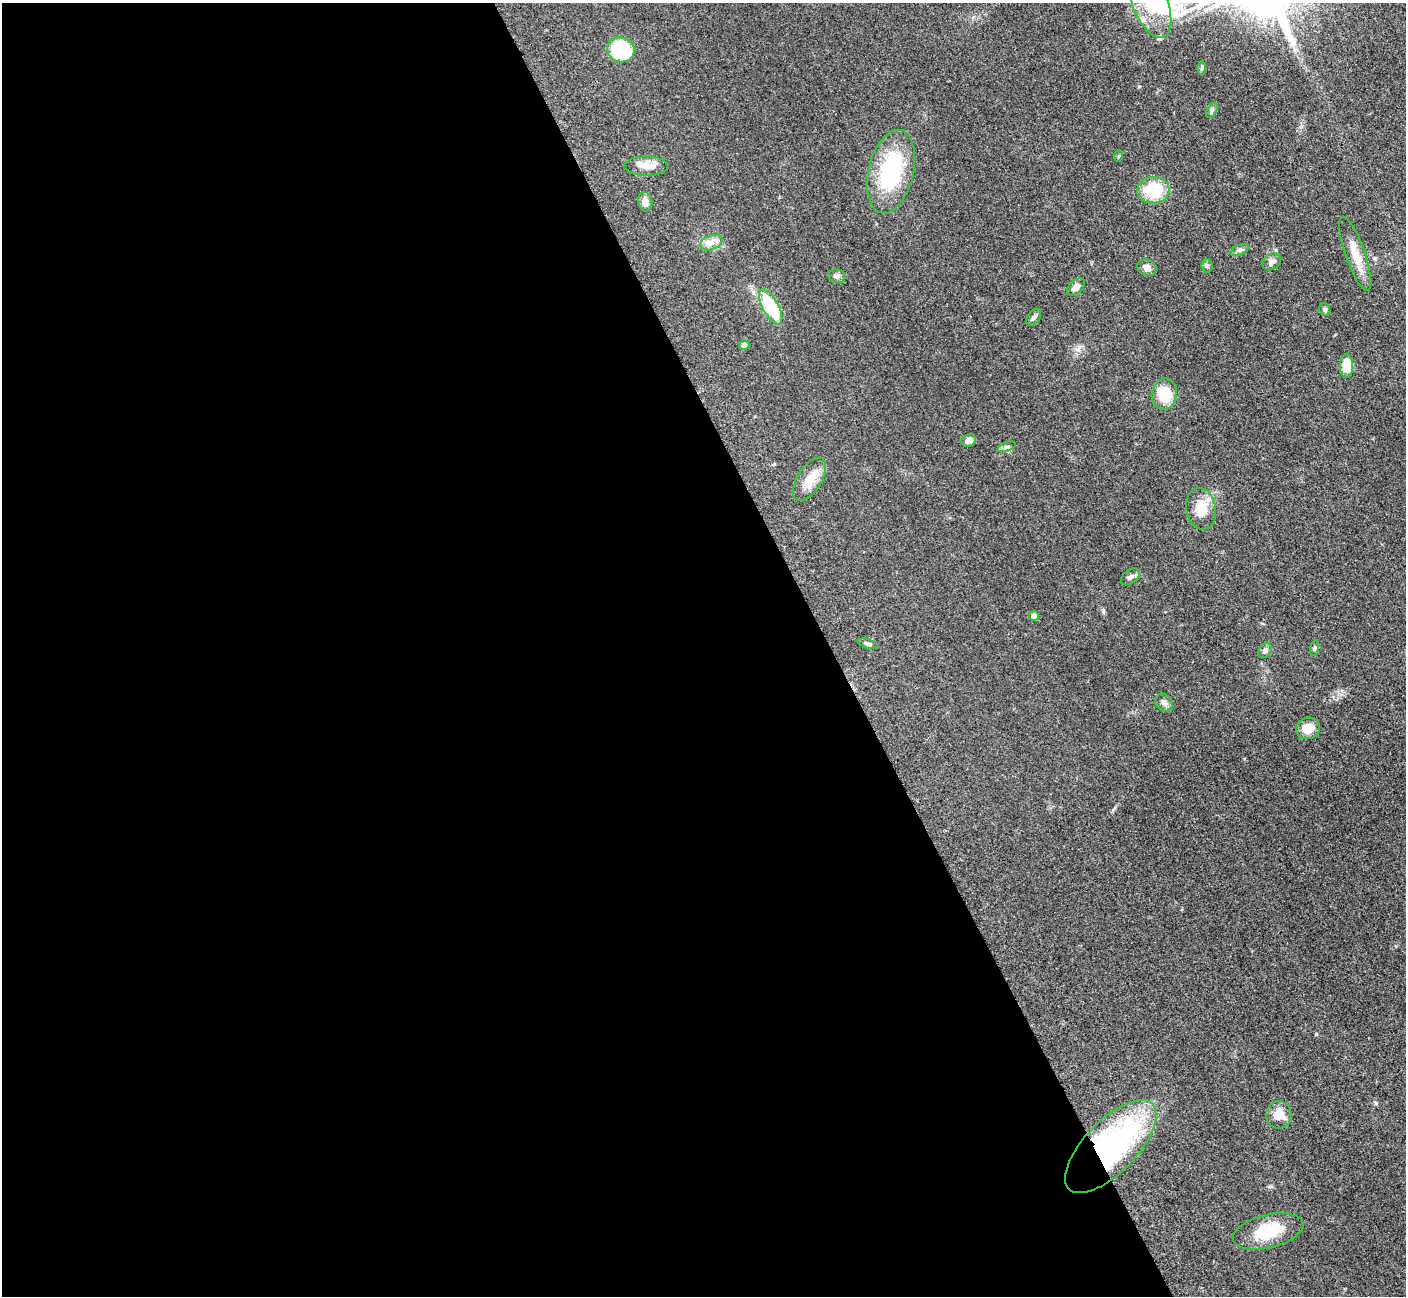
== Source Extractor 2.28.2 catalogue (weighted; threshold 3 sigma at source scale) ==
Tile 9 of 4 x 4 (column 1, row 3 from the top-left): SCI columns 20-1423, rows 1591-2884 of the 5700 x 5663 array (HDU 1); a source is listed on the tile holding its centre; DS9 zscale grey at full resolution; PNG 1408 x 1298 px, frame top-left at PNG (2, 3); each listed source drawn as its Kron ellipse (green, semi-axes under 4 px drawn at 4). Shown black and unused: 59% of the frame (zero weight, under 3 of 5 exposures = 4% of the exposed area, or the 3 px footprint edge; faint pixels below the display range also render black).
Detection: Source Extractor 2.28.2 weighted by HDU 2 'WHT'; one run over the whole footprint, this tile lists its part. Background 0.0529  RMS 0.0056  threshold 0.0253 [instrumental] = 3 sigma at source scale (4.5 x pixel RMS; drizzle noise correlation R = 1.50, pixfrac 1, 0.05/0.05 arcsec/px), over >= 5 px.
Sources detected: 38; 1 inside a brighter object's white glare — neither listed nor drawn; the other 37 listed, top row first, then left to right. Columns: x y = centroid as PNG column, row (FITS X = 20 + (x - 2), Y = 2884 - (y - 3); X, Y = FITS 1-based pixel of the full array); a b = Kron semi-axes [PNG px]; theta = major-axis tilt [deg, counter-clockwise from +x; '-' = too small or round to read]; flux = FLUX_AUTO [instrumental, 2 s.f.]
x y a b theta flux
1150 3 37 17 -68 27
621 50 14 12 -18 33
1202 68 6 4 87 0.91
1212 110 8 4 60 1.1
1119 156 5 3 - 0.56
646 166 22 10 0 5.9
891 172 43 22 77 50
1153 190 16 13 3 25
645 202 10 7 -79 3.6
711 243 12 7 21 3.5
1240 250 9 5 25 1.4
1355 254 39 10 -71 11
1272 262 10 8 35 2.1
1207 266 6 5 - 1.2
1147 268 10 8 -25 2.9
837 276 8 6 -16 1.6
1076 287 10 6 43 3.1
771 307 19 8 -62 29
1325 309 7 5 -68 0.97
1034 317 9 6 50 1.5
744 345 5 5 - 1.7
1346 366 12 6 -89 13
1164 394 15 12 80 14
969 440 7 6 - 2.6
1007 447 9 4 20 1.4
809 479 24 12 58 9.4
1201 509 21 15 -81 10
1130 577 10 6 37 1.9
1034 616 5 5 - 2.8
868 644 10 4 -17 1.3
1314 648 8 4 81 0.79
1265 651 8 6 59 1.9
1164 702 10 8 -45 2.3
1308 728 12 10 19 7.6
1279 1115 14 13 - 7.6
1111 1146 60 26 46 130
1268 1231 36 16 14 20
Overlapping masked pixels (flux is a lower limit): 1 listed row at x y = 1111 1146
Isophote crosses this tile's border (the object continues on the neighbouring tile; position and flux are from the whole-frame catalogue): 1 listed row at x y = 1150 3
Unlisted compact peaks at least as high as the median listed source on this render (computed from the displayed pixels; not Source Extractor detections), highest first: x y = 1376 1103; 1316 1034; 1139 86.